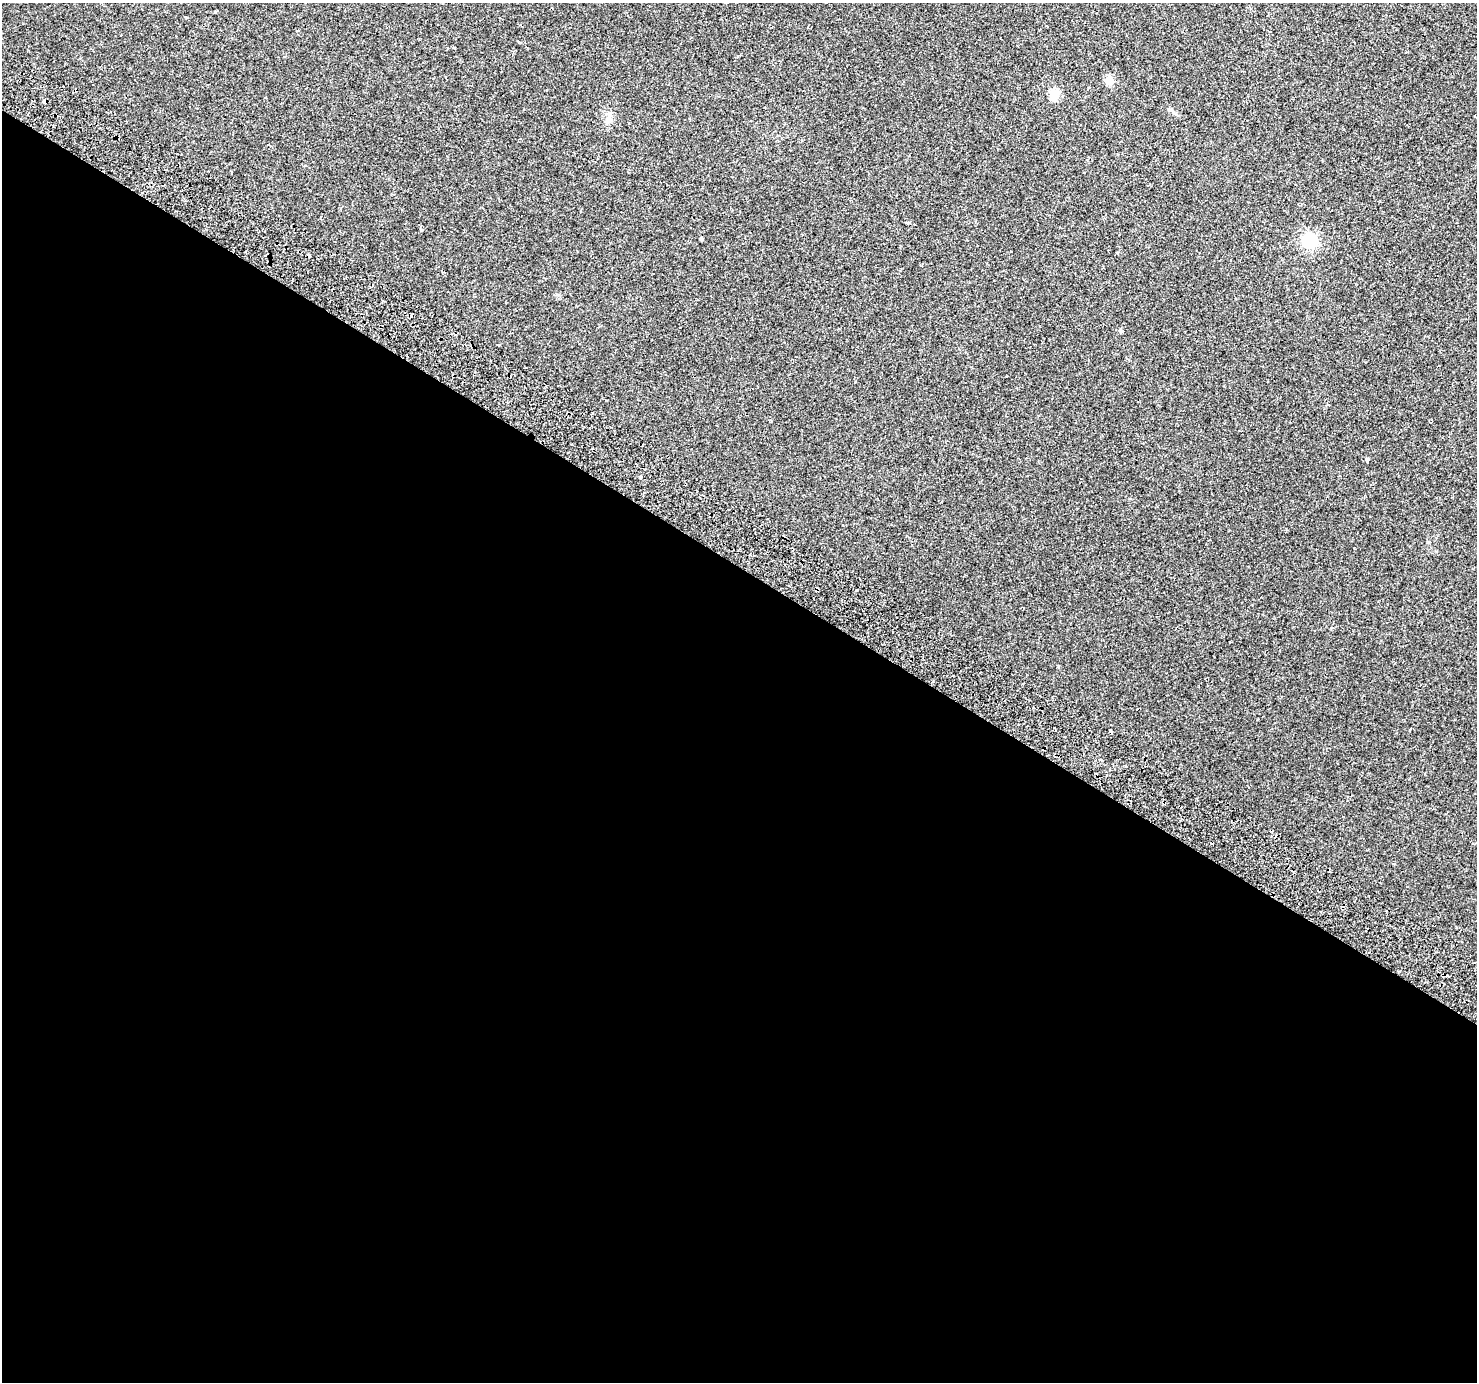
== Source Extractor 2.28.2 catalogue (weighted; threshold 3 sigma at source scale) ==
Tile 14 of 4 x 4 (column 2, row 4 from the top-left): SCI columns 1508-2982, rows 238-1617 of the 5972 x 6063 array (HDU 1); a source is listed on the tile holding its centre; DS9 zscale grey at full resolution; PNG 1479 x 1384 px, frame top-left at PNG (2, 3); no overlay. Shown black and unused: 59% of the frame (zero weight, under 2 of 3 exposures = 3% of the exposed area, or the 3 px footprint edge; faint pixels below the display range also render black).
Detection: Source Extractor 2.28.2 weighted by HDU 2 'WHT'; one run over the whole footprint, this tile lists its part. Background 0.00391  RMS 0.0022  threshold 0.00985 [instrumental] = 3 sigma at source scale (4.5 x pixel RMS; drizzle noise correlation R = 1.50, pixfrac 1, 0.0396/0.0396 arcsec/px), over >= 5 px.
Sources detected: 14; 3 cosmic-ray / hot-pixel residue — not listed; the other 11 listed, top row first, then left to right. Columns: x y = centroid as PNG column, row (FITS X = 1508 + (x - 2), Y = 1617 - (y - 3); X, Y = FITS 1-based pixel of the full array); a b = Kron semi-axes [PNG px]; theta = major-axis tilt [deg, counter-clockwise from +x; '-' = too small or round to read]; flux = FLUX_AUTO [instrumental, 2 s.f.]
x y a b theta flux
1109 80 5 5 - 5.6
1054 94 5 5 - 12
45 101 4 3 - 1.6
1169 109 6 4 -19 0.31
608 120 10 5 -21 0.69
421 230 4 3 - 0.38
701 239 3 3 - 0.36
1309 241 7 6 - 45
1367 460 4 4 - 1
640 477 4 3 - 1.3
857 590 3 3 - 0.83
Overlapping masked pixels (flux is a lower limit): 1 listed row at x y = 45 101